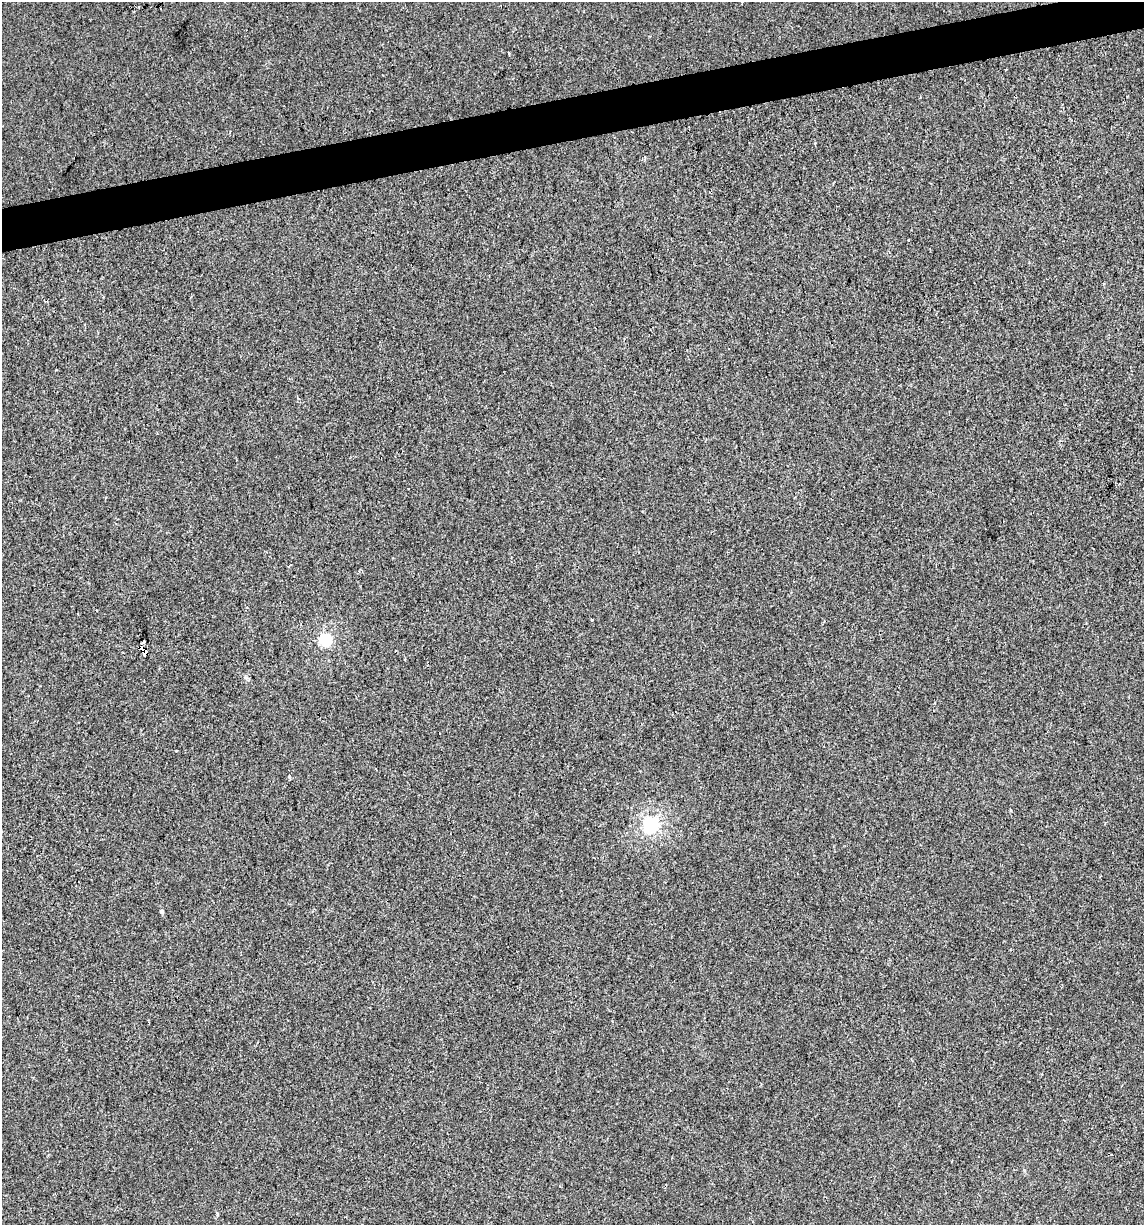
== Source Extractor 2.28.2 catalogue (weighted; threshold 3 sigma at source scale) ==
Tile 10 of 4 x 4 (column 2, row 3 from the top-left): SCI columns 1171-2312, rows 1225-2447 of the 4671 x 4894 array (HDU 1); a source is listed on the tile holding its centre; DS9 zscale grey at full resolution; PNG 1146 x 1227 px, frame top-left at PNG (2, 2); no overlay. Shown black and unused: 3% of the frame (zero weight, under 2 of 3 exposures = <1% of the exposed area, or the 3 px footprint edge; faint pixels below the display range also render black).
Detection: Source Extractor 2.28.2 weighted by HDU 2 'WHT'; one run over the whole footprint, this tile lists its part. Background -4.44e-04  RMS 0.0042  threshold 0.0188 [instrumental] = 3 sigma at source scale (4.5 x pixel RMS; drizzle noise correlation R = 1.50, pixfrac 1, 0.0396/0.0396 arcsec/px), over >= 5 px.
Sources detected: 11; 2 cosmic-ray / hot-pixel residue — not listed; the other 9 listed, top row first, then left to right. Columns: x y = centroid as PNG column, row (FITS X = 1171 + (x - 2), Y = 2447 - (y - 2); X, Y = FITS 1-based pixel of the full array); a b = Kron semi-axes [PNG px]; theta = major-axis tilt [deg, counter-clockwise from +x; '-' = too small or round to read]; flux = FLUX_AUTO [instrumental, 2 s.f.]
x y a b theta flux
742 2 3 3 - 0.98
909 240 3 2 - 0.87
592 620 3 3 - 0.6
325 640 6 6 - 52
142 650 9 4 -48 1200
376 769 3 2 - 0.42
290 778 5 2 - 0.47
651 825 6 6 - 110
162 911 5 4 - 0.88
Overlapping masked pixels (flux is a lower limit): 1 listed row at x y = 142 650
Isophote crosses this tile's border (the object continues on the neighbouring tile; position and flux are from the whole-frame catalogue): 1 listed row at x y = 742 2